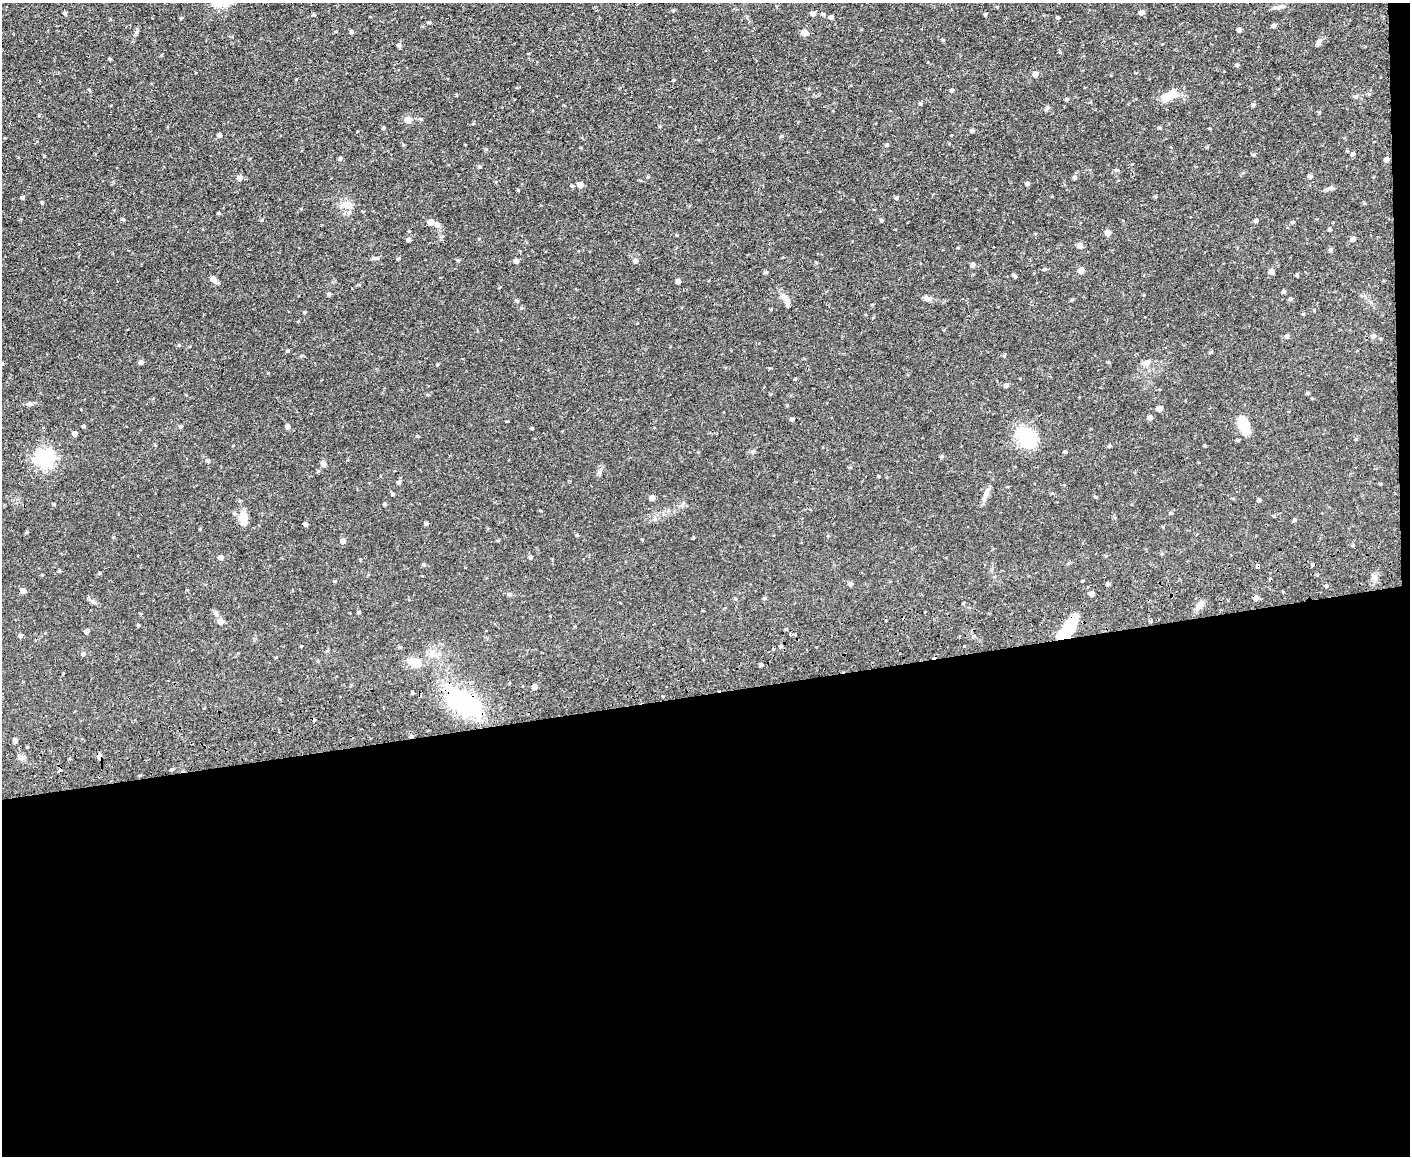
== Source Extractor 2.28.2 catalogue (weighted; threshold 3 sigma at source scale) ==
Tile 12 of 3 x 4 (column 3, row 4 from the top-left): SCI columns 2947-4354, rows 56-1209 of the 4593 x 4724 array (HDU 1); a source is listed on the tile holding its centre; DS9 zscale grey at full resolution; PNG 1412 x 1158 px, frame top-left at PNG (2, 3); no overlay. Shown black and unused: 41% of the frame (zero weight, under 2 of 3 exposures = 3% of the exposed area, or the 3 px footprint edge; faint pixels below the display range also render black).
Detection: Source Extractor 2.28.2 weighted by HDU 2 'WHT'; one run over the whole footprint, this tile lists its part. Background 0.0535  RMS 0.0061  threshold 0.0276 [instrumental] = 3 sigma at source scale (4.5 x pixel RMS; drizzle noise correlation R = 1.50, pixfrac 1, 0.05/0.05 arcsec/px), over >= 5 px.
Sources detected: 181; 7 cosmic-ray / hot-pixel residue — not listed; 3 inside a brighter listed object's ellipse — not listed separately; the other 171 listed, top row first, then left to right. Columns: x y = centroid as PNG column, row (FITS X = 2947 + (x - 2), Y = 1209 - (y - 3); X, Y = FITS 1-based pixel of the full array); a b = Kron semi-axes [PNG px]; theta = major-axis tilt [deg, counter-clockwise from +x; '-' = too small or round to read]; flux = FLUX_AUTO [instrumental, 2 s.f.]
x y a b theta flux
1277 7 11 4 11 1.7
1142 12 6 5 - 1.6
65 13 4 4 - 1.1
813 14 5 5 - 1.9
823 14 5 5 - 1.1
985 14 4 3 - 0.86
314 15 5 3 - 0.63
831 17 4 4 - 1.8
1058 18 4 4 - 0.68
430 23 4 4 - 0.74
1274 25 5 4 - 1.4
1239 30 4 4 - 2
352 32 4 4 - 1.2
804 33 5 5 - 5.8
943 39 5 3 - 0.49
1318 42 9 5 69 1.5
399 45 5 4 - 1.5
110 59 4 3 - 0.64
1237 65 4 4 - 0.94
1136 73 5 3 - 0.42
1035 74 5 5 - 3
952 90 5 4 - 0.96
1169 95 21 9 28 8.5
1356 97 5 5 - 1.1
1067 99 4 4 - 0.77
921 103 5 4 - 0.77
1253 105 5 4 - 1
421 119 4 4 - 0.56
408 120 5 5 - 8.8
384 128 4 4 - 0.68
1160 128 4 4 - 0.65
972 131 5 4 - 0.99
219 135 5 4 - 1.6
782 136 5 4 - 0.74
1374 142 3 2 - 0.94
887 145 5 4 - 0.71
1253 154 5 3 - 0.64
1353 154 5 4 - 1.2
340 158 5 4 - 0.77
1387 159 5 4 - 2.4
479 167 5 4 - 0.68
1310 176 5 4 - 1.9
240 178 6 5 - 2.4
1075 178 5 4 - 1.2
1028 184 4 4 - 1.3
580 185 6 5 - 3.1
572 186 4 4 - 0.81
1329 189 12 5 17 1.6
22 197 4 3 - 1
897 198 5 4 - 0.95
42 202 4 3 - 0.61
347 204 9 5 -45 2.4
123 219 5 4 - 0.68
262 220 4 3 - 0.47
882 220 4 3 - 0.8
1256 221 5 4 - 1.1
430 222 7 6 - 2.6
1293 222 4 4 - 0.68
1330 229 4 3 - 0.7
1108 232 7 7 - 1.9
1353 239 5 5 - 1.9
408 240 5 4 - 1.5
1080 246 7 6 - 1.7
373 258 7 5 19 1
398 258 5 3 - 0.71
458 260 4 4 - 0.81
516 261 4 4 - 2.5
635 261 5 5 - 1.7
973 265 5 4 - 1.6
1045 269 5 4 - 0.66
1081 270 5 5 - 5.1
1272 271 5 5 - 2.1
766 272 5 4 - 0.72
1297 275 5 4 - 0.68
1015 276 5 3 - 0.96
213 279 10 6 -61 2.3
678 281 4 4 - 2.5
1284 292 4 4 - 1.1
329 294 4 4 - 1.1
785 297 16 6 -31 2.7
927 298 12 6 -35 2
1290 299 5 4 - 0.96
1072 300 6 4 1 0.57
517 301 4 4 - 0.83
872 305 4 3 - 0.47
1314 310 4 4 - 0.41
304 312 4 3 - 0.65
1303 314 5 3 - 0.56
1287 336 5 5 - 1.4
1374 336 6 5 - 1.6
179 345 4 3 - 0.55
288 351 4 4 - 0.77
1211 352 6 3 19 0.55
1004 355 5 4 - 0.65
141 362 4 4 - 1.9
1146 363 12 6 25 2.3
795 379 4 3 - 0.53
1006 385 5 4 - 1.7
1308 393 5 4 - 0.62
30 404 7 6 - 1.3
1160 408 5 4 - 3.5
1150 418 5 5 - 2
792 419 5 4 - 1.1
1243 425 19 10 -74 15
84 426 4 3 - 0.79
181 426 5 4 - 0.79
288 427 5 4 - 2.1
532 428 4 3 - 0.54
75 434 5 5 - 1.7
1026 438 27 17 -57 24
1109 446 4 4 - 0.76
1065 452 4 3 - 0.88
941 456 5 4 - 0.77
45 458 8 7 - 180
208 461 5 4 - 0.98
323 463 7 6 - 1.8
318 471 5 5 - 0.59
599 473 7 4 72 1
879 476 3 3 - 0.59
399 483 6 5 - 1.1
393 494 5 4 - 0.9
986 494 22 5 65 3.2
1096 497 4 4 - 0.51
652 498 5 5 - 2.6
1259 500 4 3 - 1.1
54 504 4 4 - 0.54
385 504 4 3 - 0.7
1274 516 4 4 - 0.48
243 517 13 9 -69 6.7
1294 520 6 4 21 0.82
306 524 4 4 - 1.6
426 524 4 4 - 0.97
577 535 4 4 - 0.57
642 540 3 3 - 0.48
343 541 5 5 - 2.6
1162 554 4 4 - 0.57
221 557 5 5 - 2.2
530 557 5 4 - 0.97
424 564 5 4 - 0.74
59 571 5 3 - 0.56
1374 577 7 5 -49 1.7
851 584 5 4 - 1.5
1108 584 4 4 - 0.88
1326 586 4 4 - 0.78
23 590 5 4 - 2.5
510 594 5 5 - 1.2
1092 594 5 4 - 2.2
765 598 5 4 - 0.79
1255 598 5 5 - 2.2
1200 605 13 7 45 3.1
359 612 4 3 - 0.77
141 614 4 3 - 0.5
216 614 7 5 -68 1.4
220 621 6 5 - 4
138 625 4 3 - 0.65
1067 630 25 11 54 20
87 631 5 4 - 1.8
21 636 5 5 - 1.3
964 646 3 2 - 1.9
774 649 3 3 - 1
83 654 5 5 - 1.3
414 663 13 8 -18 11
761 665 4 4 - 0.9
63 673 4 2 - 0.34
535 687 5 4 - 2.5
412 692 4 3 - 0.87
463 702 31 18 -28 65
15 740 4 4 - 1.5
100 757 5 5 - 2.3
21 758 9 5 -7 1.6
172 770 5 3 - 0.73
Overlapping masked pixels (flux is a lower limit): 4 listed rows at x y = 1255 598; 1067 630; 463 702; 100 757
Unlisted compact peaks at least as high as the median listed source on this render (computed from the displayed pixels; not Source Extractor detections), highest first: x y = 518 190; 137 32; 219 213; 418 436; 1170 513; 437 365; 1047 108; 92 601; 693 538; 27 532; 753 451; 673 80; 409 231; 1330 250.